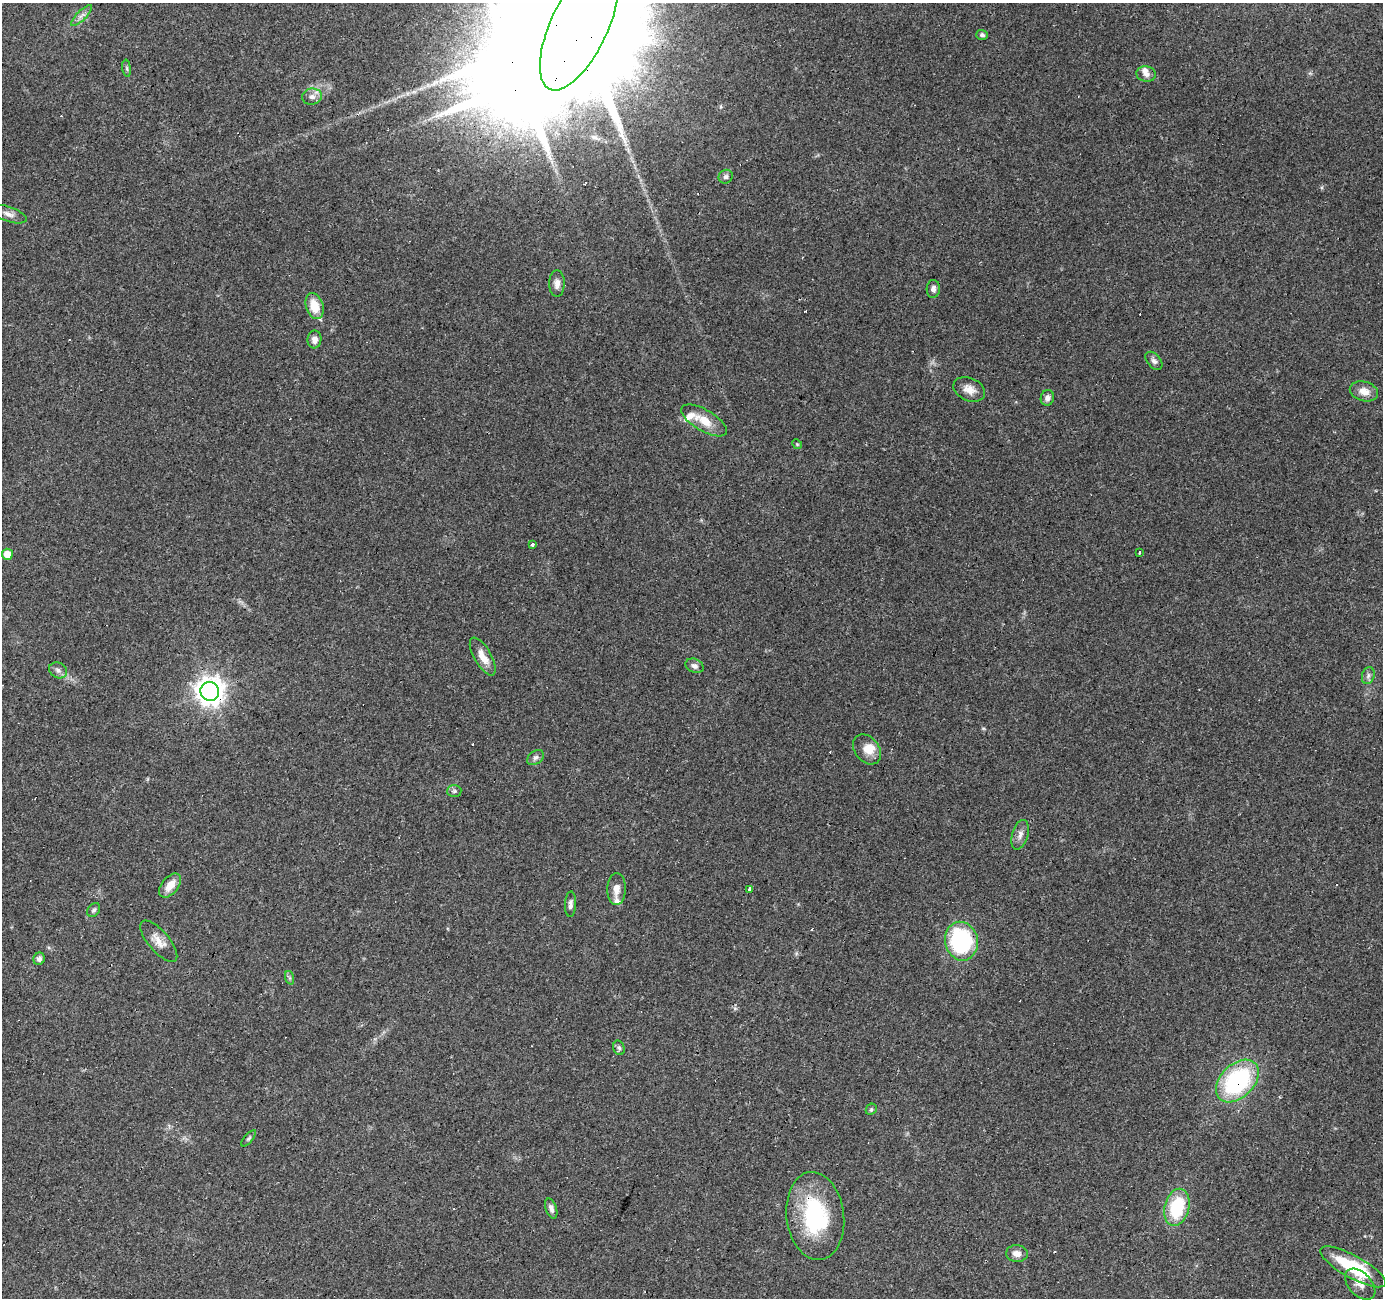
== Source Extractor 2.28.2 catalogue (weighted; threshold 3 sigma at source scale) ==
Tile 7 of 4 x 4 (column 3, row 2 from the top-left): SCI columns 2769-4149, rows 2867-4162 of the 5531 x 5667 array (HDU 1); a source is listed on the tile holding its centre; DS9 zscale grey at full resolution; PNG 1385 x 1300 px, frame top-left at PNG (2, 3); each listed source drawn as its Kron ellipse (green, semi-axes under 4 px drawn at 4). Shown black and unused: <1% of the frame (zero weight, under 3 of 4 exposures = <1% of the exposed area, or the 3 px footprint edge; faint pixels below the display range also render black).
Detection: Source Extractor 2.28.2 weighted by HDU 2 'WHT'; one run over the whole footprint, this tile lists its part. Background 0.109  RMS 0.006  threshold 0.0272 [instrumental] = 3 sigma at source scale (4.5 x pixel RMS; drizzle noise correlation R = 1.50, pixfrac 1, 0.0396/0.0396 arcsec/px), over >= 5 px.
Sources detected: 62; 1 inside a brighter object's white glare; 8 cosmic-ray / hot-pixel residue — neither listed nor drawn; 4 inside a brighter listed object's ellipse — not listed separately; the other 49 listed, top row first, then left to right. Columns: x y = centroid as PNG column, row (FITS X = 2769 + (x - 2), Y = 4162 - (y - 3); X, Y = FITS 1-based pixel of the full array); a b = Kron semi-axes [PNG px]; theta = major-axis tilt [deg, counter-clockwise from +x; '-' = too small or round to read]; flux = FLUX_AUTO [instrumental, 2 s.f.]
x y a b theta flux
81 16 14 5 45 2.7
579 25 70 28 65 56000
982 35 6 5 - 1.4
127 68 8 4 -82 1.1
1146 74 10 7 -9 3.2
312 97 10 8 9 3.4
726 177 7 6 - 1.8
8 214 19 7 -19 3.9
557 284 13 8 90 3.5
933 289 9 6 86 2.4
315 306 13 8 -73 12
314 339 9 7 83 3.5
1154 361 10 6 -50 2.2
969 389 16 11 -23 6.1
1364 391 14 9 -14 6
1047 398 8 6 73 2.5
704 420 25 10 -30 11
797 444 5 4 - 0.7
532 545 4 4 - 1
1140 553 3 3 - 0.91
7 554 5 5 - 7.3
483 657 21 8 -60 7.6
694 666 9 7 -22 2.5
58 670 9 7 -28 2.5
1368 676 8 6 74 1.8
210 691 9 9 - 650
867 749 16 12 -52 7.4
535 758 9 6 37 1.9
454 791 7 6 - 1.5
1020 835 15 8 74 3.7
170 886 14 8 52 7.7
616 889 16 9 87 5.1
750 889 4 3 - 5.4
570 904 13 5 86 2.4
94 910 8 5 52 1.3
159 941 25 10 -50 6.9
961 941 19 16 -78 69
39 959 6 5 - 2.1
290 978 7 4 -71 1.1
619 1048 7 5 -72 1.3
1237 1081 25 16 45 78
871 1109 6 5 - 1
249 1138 10 4 49 1.2
1177 1207 19 12 75 34
551 1209 10 5 -71 2.4
815 1216 44 29 -83 55
1017 1254 11 8 -6 4.2
1353 1267 37 11 -29 38
1360 1284 18 11 -47 5.7
Overlapping masked pixels (flux is a lower limit): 4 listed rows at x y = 579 25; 210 691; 1237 1081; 815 1216
Isophote crosses this tile's border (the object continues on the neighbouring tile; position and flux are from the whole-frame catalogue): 1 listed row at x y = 579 25